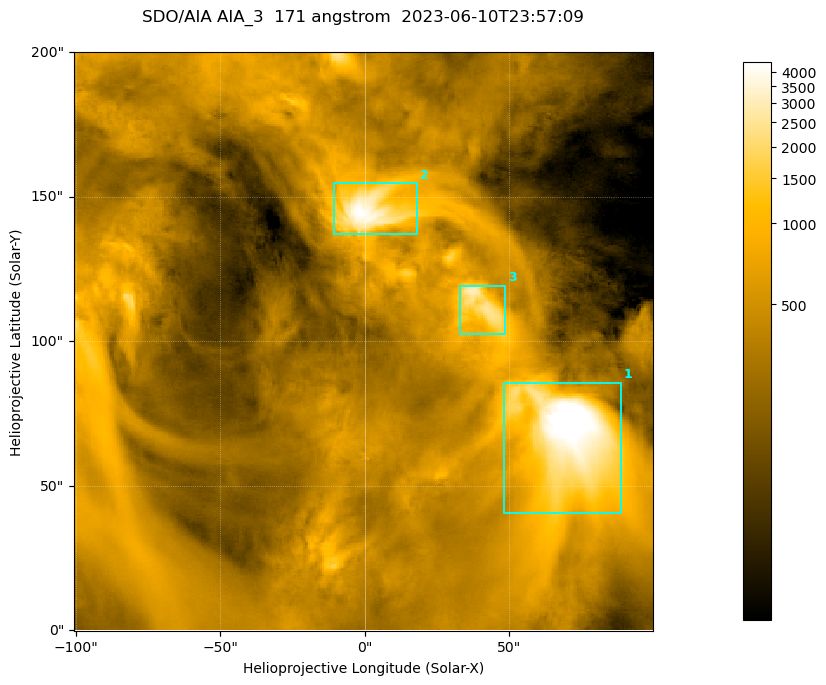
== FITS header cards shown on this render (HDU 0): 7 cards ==
TELESCOP= 'SDO/AIA '
INSTRUME= 'AIA_3   '
WAVELNTH=                  171
WAVEUNIT= 'angstrom'
DATE-OBS= '2023-06-10T23:57:09.343'
CTYPE1  = 'HPLN-TAN'
CTYPE2  = 'HPLT-TAN'

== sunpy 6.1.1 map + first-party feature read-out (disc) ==
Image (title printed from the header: SDO/AIA AIA_3  171 angstrom  2023-06-10T23:57:09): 334 x 334 px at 0.599 arcsec/px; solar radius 945 arcsec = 1577 px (partial field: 1.4% of the solar disc is inside the frame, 100% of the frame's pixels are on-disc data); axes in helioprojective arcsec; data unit not stated in the header (colour bar unlabelled)
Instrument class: DISC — disc imager (sunpy class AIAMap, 171 A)
Bright regions (active regions / flare kernels): reference = the on-disc median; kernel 3 px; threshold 5 sigma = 1114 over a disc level ~360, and >= 1.15x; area >= 111 px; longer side >= 4 px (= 2.4 arcsec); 3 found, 3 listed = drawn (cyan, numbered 1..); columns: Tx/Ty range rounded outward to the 2 arcsec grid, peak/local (2 s.f.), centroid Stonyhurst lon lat
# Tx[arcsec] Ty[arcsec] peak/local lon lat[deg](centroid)
1 48..90 40..86 16 +4 +4
2 -12..18 136..156 12 +0 +9
3 32..50 102..120 8.3 +2 +7